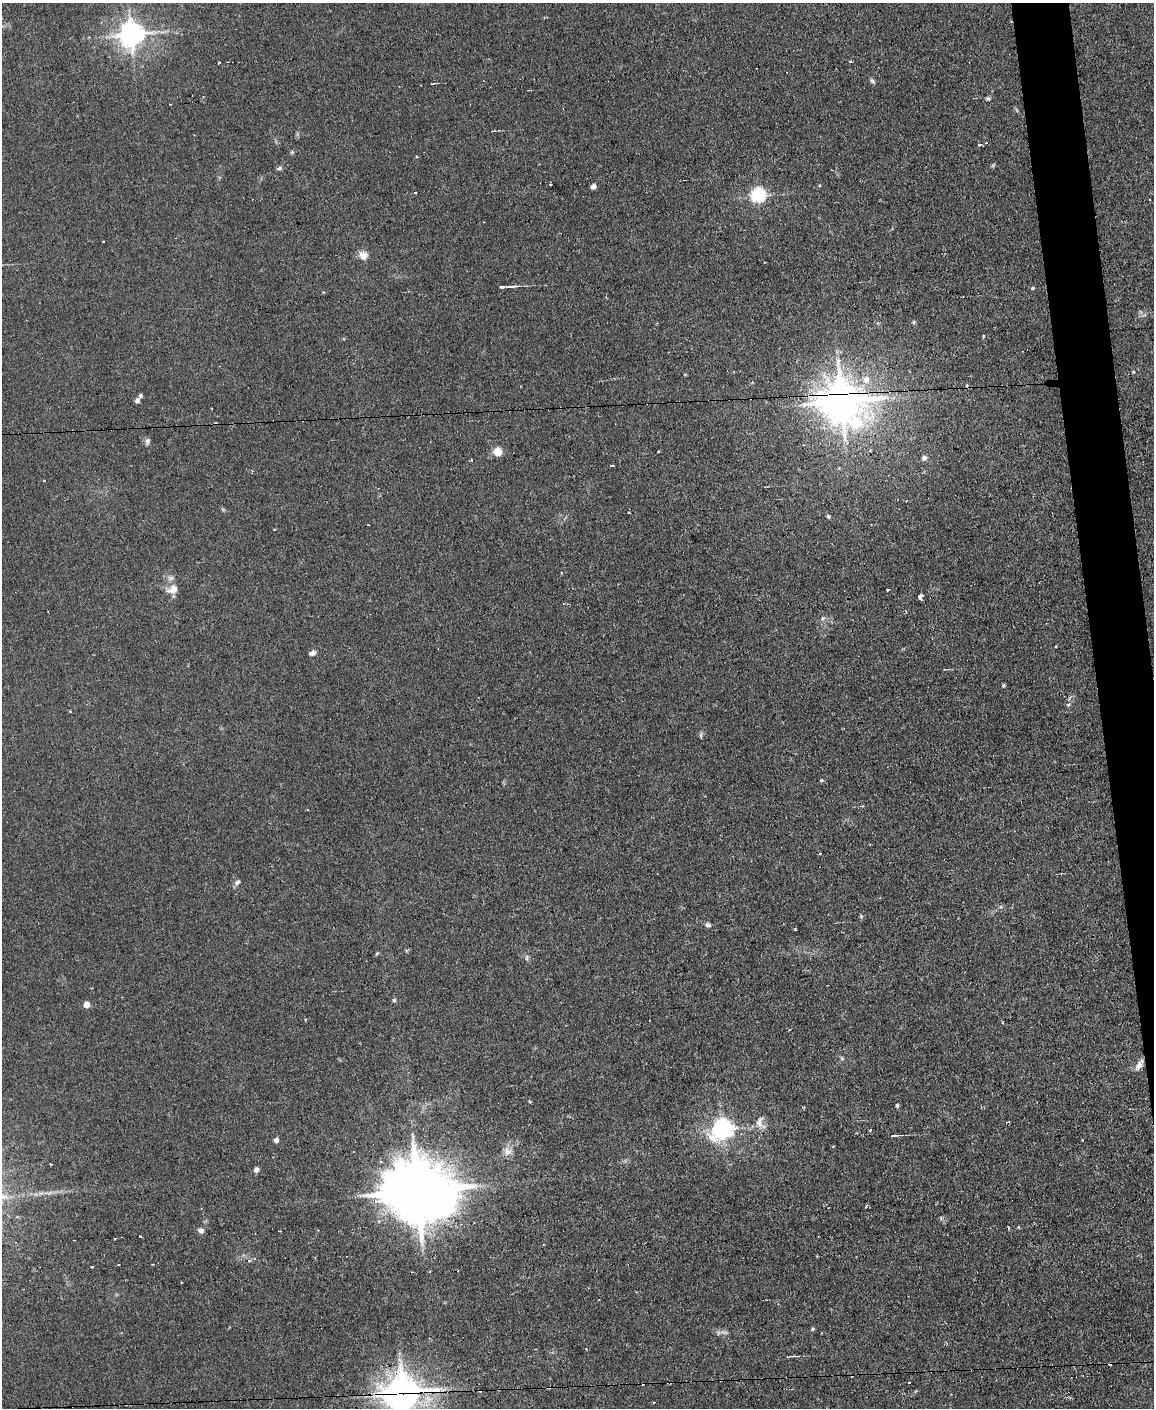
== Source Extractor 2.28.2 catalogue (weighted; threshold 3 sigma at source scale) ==
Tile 6 of 4 x 3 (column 2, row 2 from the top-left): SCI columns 1153-2304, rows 1641-3046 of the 4609 x 4577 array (HDU 1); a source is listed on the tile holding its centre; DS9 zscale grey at full resolution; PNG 1156 x 1410 px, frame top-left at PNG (2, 3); no overlay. Shown black and unused: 3% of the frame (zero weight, under 2 of 3 exposures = <1% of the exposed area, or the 3 px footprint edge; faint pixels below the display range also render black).
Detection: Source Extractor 2.28.2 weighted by HDU 2 'WHT'; one run over the whole footprint, this tile lists its part. Background 0.0454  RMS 0.0051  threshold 0.0229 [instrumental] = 3 sigma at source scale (4.5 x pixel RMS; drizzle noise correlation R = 1.50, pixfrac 1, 0.05/0.05 arcsec/px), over >= 5 px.
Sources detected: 93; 1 inside a brighter object's white glare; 12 cosmic-ray / hot-pixel residue — not listed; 1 inside a brighter listed object's ellipse — not listed separately; the other 79 listed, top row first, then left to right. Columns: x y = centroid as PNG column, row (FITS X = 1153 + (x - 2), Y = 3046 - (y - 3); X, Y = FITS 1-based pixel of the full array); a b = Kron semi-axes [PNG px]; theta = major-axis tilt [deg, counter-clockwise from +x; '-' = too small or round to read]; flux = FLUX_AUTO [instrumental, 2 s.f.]
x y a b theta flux
131 34 8 7 - 550
850 62 3 3 - 1.4
872 81 7 5 -55 1.1
987 98 6 5 - 0.83
170 104 3 3 - 0.78
986 143 3 3 - 1.1
979 144 4 3 - 1.3
292 152 5 4 - 0.66
279 168 9 4 19 1
551 184 3 2 - 1
593 186 4 4 - 3.4
758 195 6 6 - 120
103 241 2 2 - 0.47
363 255 11 10 - 4
512 286 17 3 4 2.6
1032 288 5 4 - 0.66
913 322 5 4 - 0.67
983 336 5 3 - 0.39
866 380 11 9 -87 4.4
140 396 5 4 - 0.98
137 401 4 4 - 2.2
842 401 15 13 -27 1500
147 441 9 6 77 1.5
497 452 9 8 - 6.3
658 452 3 2 - 0.55
924 458 6 6 - 1.7
612 466 4 3 - 1.4
44 481 3 2 - 0.56
907 500 2 2 - 0.62
828 516 5 4 - 0.83
368 525 3 2 - 0.6
275 530 3 3 - 0.88
172 589 14 11 25 5.2
888 589 3 3 - 1.2
921 596 5 3 - 26
563 604 3 2 - 0.53
823 618 6 4 43 0.89
312 653 8 6 22 1.7
1003 685 4 4 - 0.68
701 735 7 4 -90 0.87
237 882 8 5 35 1.6
861 916 6 4 47 0.64
708 925 7 6 - 1.3
795 929 3 3 - 0.68
527 958 8 4 90 0.99
394 1000 6 4 69 0.81
86 1005 5 4 - 6
1003 1023 3 3 - 1.6
789 1030 3 3 - 0.82
842 1058 6 5 - 0.79
1139 1065 16 6 58 3.1
897 1105 5 4 - 0.73
1008 1122 6 2 9 0.44
760 1123 18 12 -77 4.8
722 1129 8 7 - 340
870 1129 3 2 - 0.8
894 1135 8 3 4 1.2
276 1140 6 5 - 1.7
1082 1140 3 2 - 0.85
833 1146 4 2 - 0.41
507 1151 13 10 -70 3.7
51 1164 2 2 - 0.5
256 1170 7 6 - 1.7
418 1191 20 16 -5 4800
866 1206 4 3 - 0.73
941 1218 6 4 -71 0.61
379 1221 4 4 - 1.2
1019 1227 3 2 - 1.2
201 1230 8 6 -13 1.7
140 1236 3 2 - 0.81
114 1238 3 3 - 0.84
92 1267 3 3 - 2.2
182 1282 3 2 - 0.53
812 1329 6 4 29 0.7
718 1333 7 4 72 0.89
586 1349 3 3 - 0.71
794 1356 11 2 0 0.88
909 1383 3 2 - 1.2
403 1392 13 12 - 870
Overlapping masked pixels (flux is a lower limit): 3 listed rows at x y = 842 401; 418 1191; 403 1392
Isophote crosses this tile's border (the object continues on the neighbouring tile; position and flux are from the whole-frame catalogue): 1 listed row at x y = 403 1392
Unlisted compact peaks at least as high as the median listed source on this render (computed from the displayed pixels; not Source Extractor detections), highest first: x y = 822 780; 1068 705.